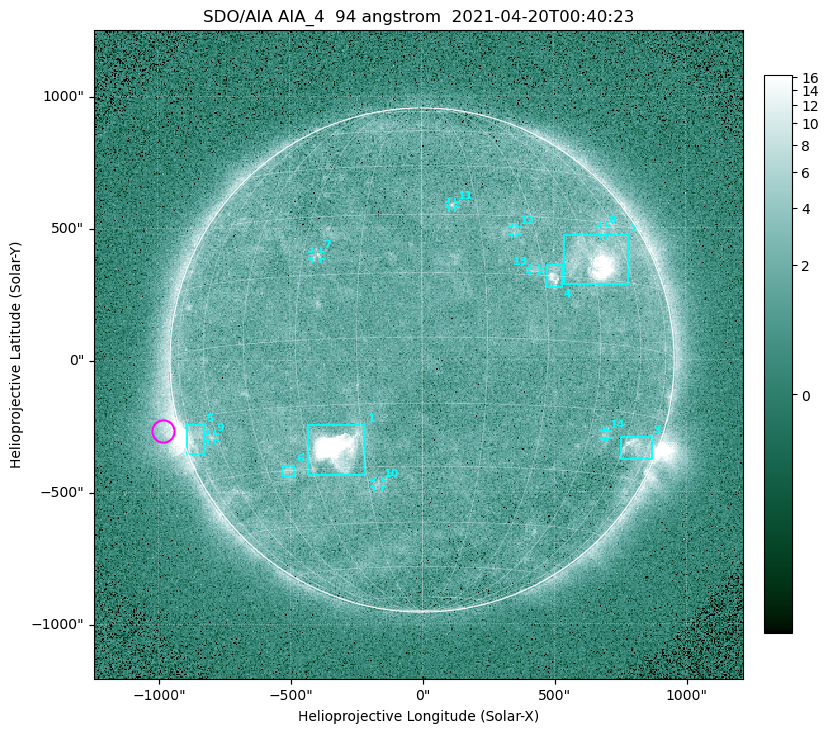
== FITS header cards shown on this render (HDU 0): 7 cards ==
TELESCOP= 'SDO/AIA '
INSTRUME= 'AIA_4   '
WAVELNTH=                   94
WAVEUNIT= 'angstrom'
DATE-OBS= '2021-04-20T00:40:23.12'
CTYPE1  = 'HPLN-TAN'
CTYPE2  = 'HPLT-TAN'

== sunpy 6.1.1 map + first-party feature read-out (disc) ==
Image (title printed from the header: SDO/AIA AIA_4  94 angstrom  2021-04-20T00:40:23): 512 x 512 px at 4.8 arcsec/px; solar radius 955 arcsec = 199 px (full disc in frame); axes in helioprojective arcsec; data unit not stated in the header (colour bar unlabelled)
Orientation: roll -0.138 deg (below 1 deg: not rotated)
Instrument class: DISC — disc imager (sunpy class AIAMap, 94 A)
Bright regions (active regions / flare kernels): reference = the median radial profile (limb darkening/brightening removed); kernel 5 px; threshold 5 sigma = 2.46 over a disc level ~1.73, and >= 1.15x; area >= 9 px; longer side >= 5 px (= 24 arcsec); searched inside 0.97 R_sun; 14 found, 14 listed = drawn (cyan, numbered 1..; 8 of them under ~33 arcsec drawn as corner ticks so the feature stays visible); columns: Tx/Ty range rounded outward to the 10 arcsec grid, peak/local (2 s.f.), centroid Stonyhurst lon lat
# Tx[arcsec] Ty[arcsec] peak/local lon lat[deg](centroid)
1 -430..-210 -440..-240 303 -22 -25
2 540..780 280..470 27 +47 +20
3 750..870 -380..-290 4.7 +67 -22
4 470..530 270..360 5.8 +33 +15
5 -900..-820 -360..-240 7.2 -72 -19
6 -530..-480 -440..-400 3 -38 -30
7 -420..-380 380..410 3.1 -26 +20
8 670..700 470..510 2.8 +54 +28
9 -810..-780 -300..-280 3 -63 -20
10 -180..-150 -480..-450 2.9 -12 -34
11 100..130 580..600 3 +8 +33
12 340..370 470..500 2.7 +24 +26
13 410..450 330..350 2.7 +28 +16
14 680..700 -300..-270 2.7 +51 -21
Off-limb structures (1.02-1.3 R_sun): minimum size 50 px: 7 found; the strongest spans PA ~85..115 deg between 1.02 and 1.2 R_sun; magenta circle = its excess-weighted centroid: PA ~105 deg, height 1.06 R_sun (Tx ~-980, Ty ~-270 arcsec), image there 4.6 x the reference